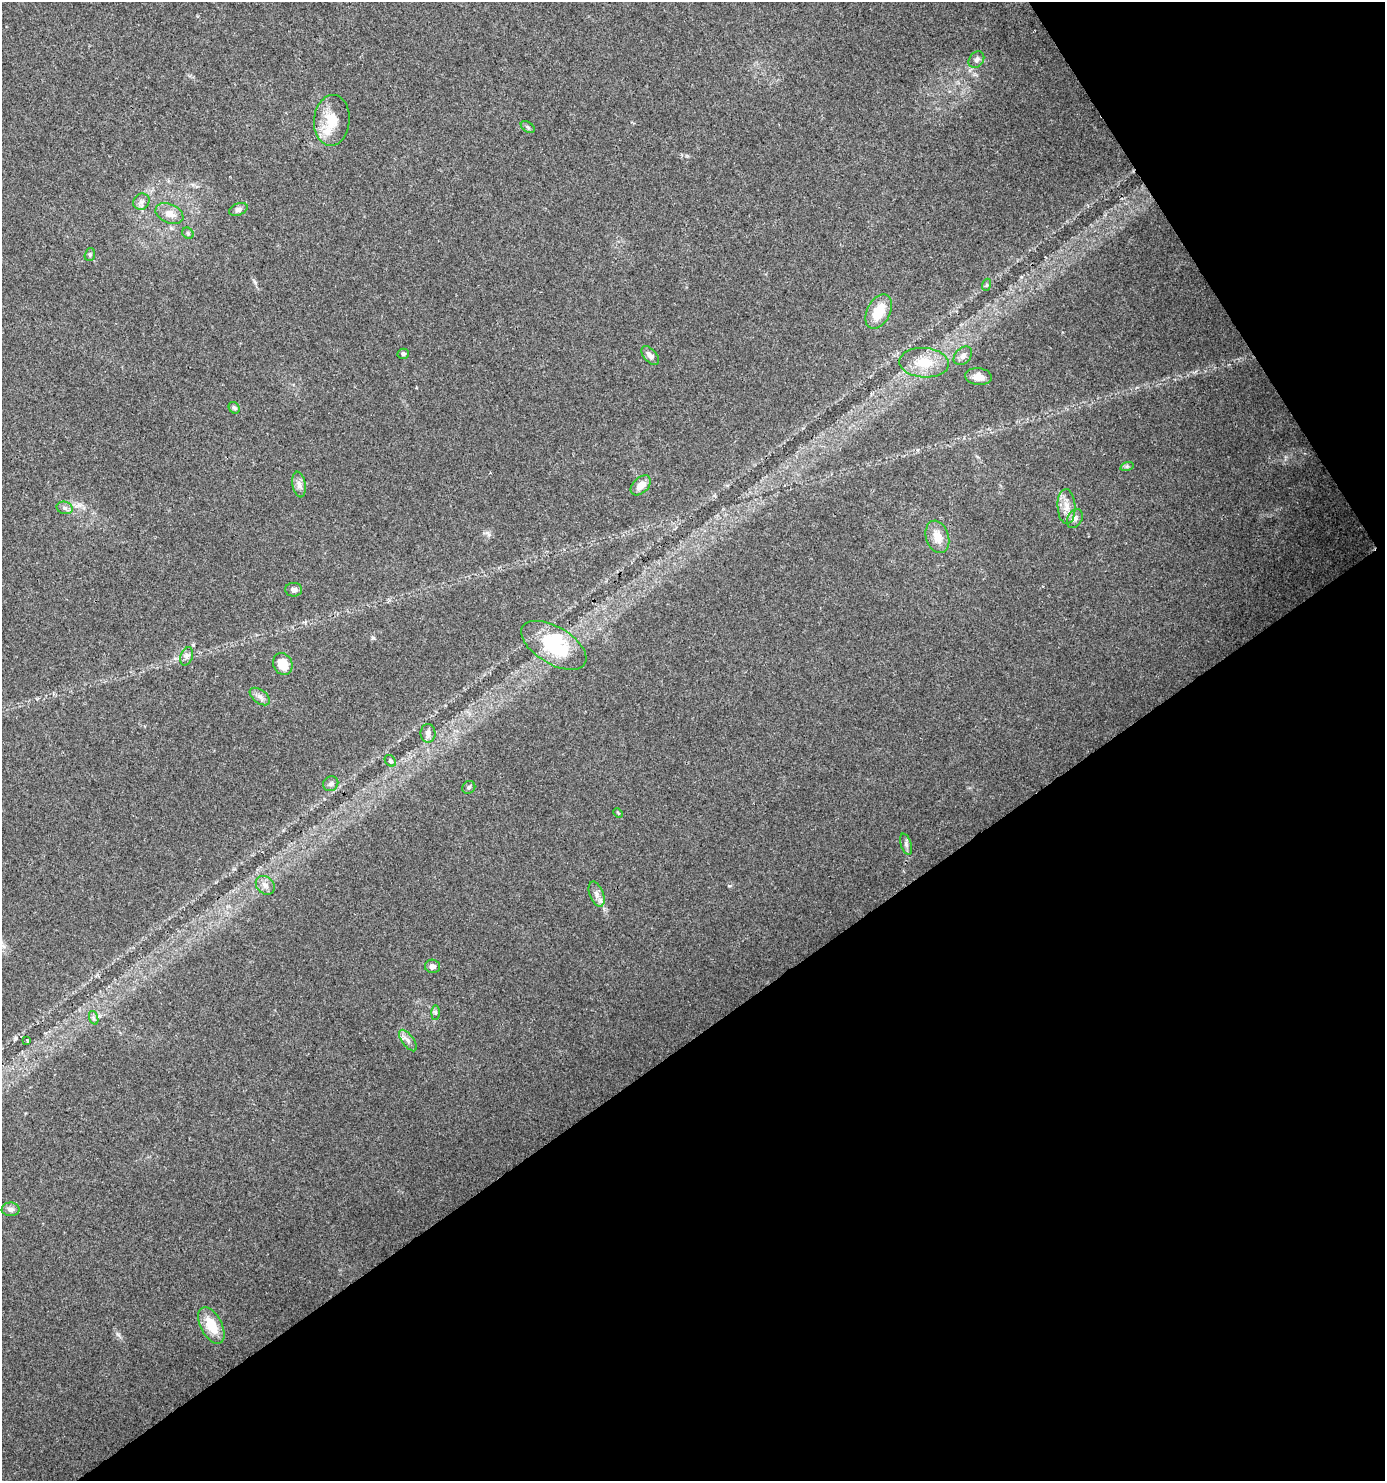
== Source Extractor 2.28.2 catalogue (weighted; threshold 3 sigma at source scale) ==
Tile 12 of 4 x 4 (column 4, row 3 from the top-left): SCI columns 4334-5716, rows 1479-2957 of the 5840 x 5920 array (HDU 1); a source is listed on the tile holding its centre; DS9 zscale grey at full resolution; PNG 1387 x 1483 px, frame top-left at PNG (2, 2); each listed source drawn as its Kron ellipse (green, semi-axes under 4 px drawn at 4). Shown black and unused: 35% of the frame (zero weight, under 3 of 4 exposures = <1% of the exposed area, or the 3 px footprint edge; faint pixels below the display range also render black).
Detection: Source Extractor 2.28.2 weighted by HDU 2 'WHT'; one run over the whole footprint, this tile lists its part. Background 0.0182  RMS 0.0038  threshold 0.0171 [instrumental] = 3 sigma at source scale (4.5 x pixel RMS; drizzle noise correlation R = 1.50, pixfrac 1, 0.0396/0.0396 arcsec/px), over >= 5 px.
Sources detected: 45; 1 inside a brighter object's white glare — neither listed nor drawn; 1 inside a brighter listed object's ellipse — not listed separately; the other 43 listed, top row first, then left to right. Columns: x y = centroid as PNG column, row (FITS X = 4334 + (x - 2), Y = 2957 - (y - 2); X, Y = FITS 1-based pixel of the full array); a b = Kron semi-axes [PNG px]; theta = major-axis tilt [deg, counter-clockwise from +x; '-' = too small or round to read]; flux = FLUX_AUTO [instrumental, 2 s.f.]
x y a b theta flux
976 60 9 7 54 1.4
332 120 25 18 85 10
528 127 8 5 -36 0.7
141 202 8 7 - 1.6
238 209 9 6 22 1.3
169 214 15 9 -24 3.6
188 233 6 5 - 0.69
90 255 6 5 - 0.66
986 285 6 4 70 0.56
879 311 18 11 63 9.5
403 354 6 5 - 0.59
650 356 11 6 -49 1.9
963 356 10 7 45 1.6
924 363 25 15 -4 9
979 377 13 8 -6 3
234 408 6 5 - 0.7
1127 466 7 4 18 0.66
299 484 13 6 -81 1.9
641 485 12 7 44 3.8
1066 506 17 9 -87 4
65 508 8 6 -14 1.2
1075 518 10 7 60 1.6
937 537 17 11 -72 5.1
294 590 8 7 - 1.4
554 645 36 18 -31 23
187 656 9 6 71 1.3
283 664 11 9 -66 6.1
260 696 11 6 -37 1.8
428 733 9 7 -90 2
390 761 6 5 - 0.76
331 784 8 7 - 1.1
469 787 7 6 - 0.78
618 813 5 3 - 0.34
906 844 11 5 -73 1.1
265 885 10 8 -44 2.1
597 894 13 7 -69 2.2
432 966 7 6 - 1.6
435 1013 7 4 90 0.73
94 1018 7 4 -71 0.86
27 1040 3 2 - 0.46
408 1041 13 5 -53 1.7
11 1209 9 7 -1 1.7
211 1326 20 10 -62 9.3
Unlisted compact peaks at least as high as the median listed source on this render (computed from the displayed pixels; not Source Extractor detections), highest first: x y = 373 638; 729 886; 118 1335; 255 283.